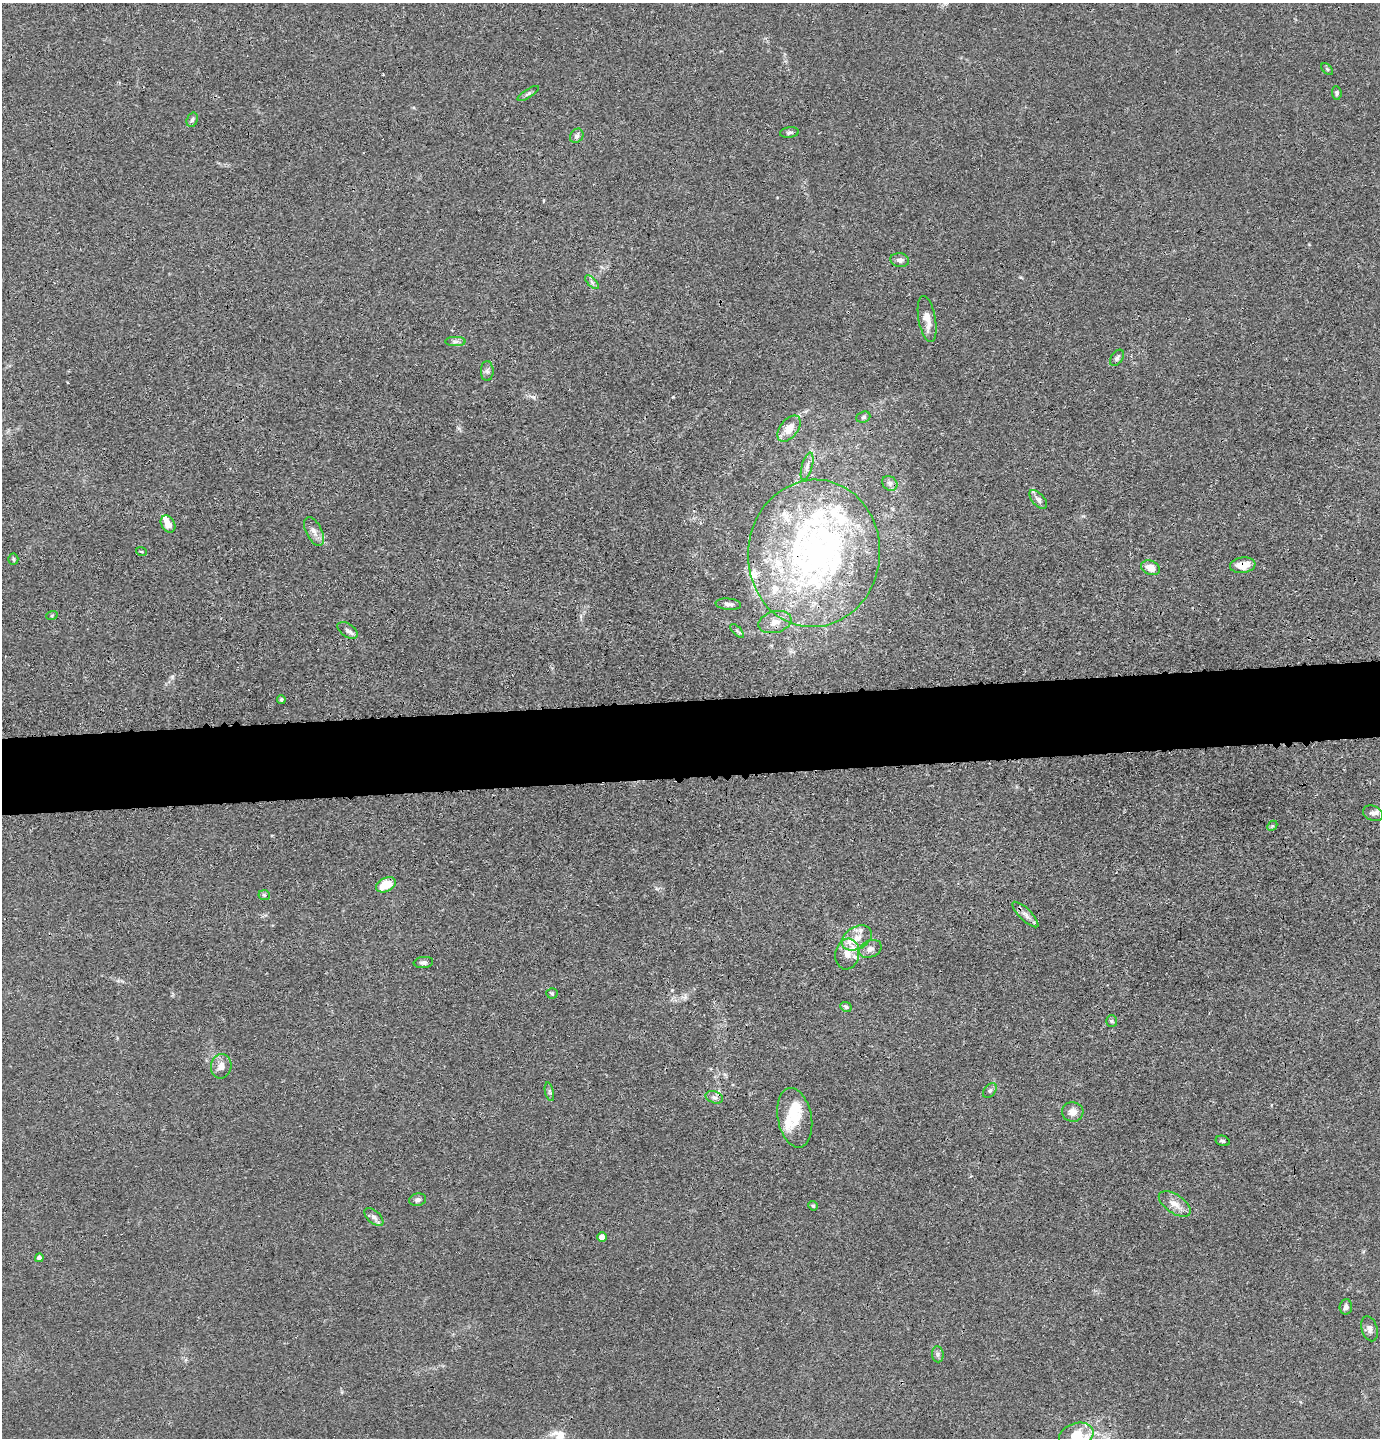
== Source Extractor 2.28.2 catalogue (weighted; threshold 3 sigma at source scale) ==
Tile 5 of 3 x 3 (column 2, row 2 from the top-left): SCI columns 1475-2852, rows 1459-2894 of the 4327 x 4353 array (HDU 1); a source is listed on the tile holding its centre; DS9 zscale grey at full resolution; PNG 1382 x 1440 px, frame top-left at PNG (2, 3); each listed source drawn as its Kron ellipse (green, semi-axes under 4 px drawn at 4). Shown black and unused: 5% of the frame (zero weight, under 3 of 4 exposures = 3% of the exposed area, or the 3 px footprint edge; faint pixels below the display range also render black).
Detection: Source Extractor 2.28.2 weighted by HDU 2 'WHT'; one run over the whole footprint, this tile lists its part. Background 0.0142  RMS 0.0028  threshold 0.0124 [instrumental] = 3 sigma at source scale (4.5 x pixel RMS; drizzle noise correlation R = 1.50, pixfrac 1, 0.05/0.05 arcsec/px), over >= 5 px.
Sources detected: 77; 2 inside a brighter object's white glare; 1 cosmic-ray / hot-pixel residue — neither listed nor drawn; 15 inside a brighter listed object's ellipse — not listed separately; the other 59 listed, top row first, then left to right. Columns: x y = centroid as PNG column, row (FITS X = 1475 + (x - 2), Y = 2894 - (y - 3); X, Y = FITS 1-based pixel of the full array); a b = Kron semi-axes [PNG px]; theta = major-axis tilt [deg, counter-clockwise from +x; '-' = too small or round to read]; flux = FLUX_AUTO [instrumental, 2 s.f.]
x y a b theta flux
1327 69 7 4 -45 0.4
1337 93 7 5 -83 0.53
528 94 12 4 33 0.68
192 120 7 5 72 0.63
789 132 9 5 7 0.67
577 136 7 6 - 0.83
900 260 9 7 -8 1
592 282 9 3 -45 0.62
927 319 23 8 -80 3.3
455 342 10 4 0 0.75
1117 358 9 5 53 0.77
487 371 10 6 90 0.84
863 417 7 5 22 0.56
789 429 15 9 52 4
807 466 14 5 74 1.4
890 483 8 6 -42 1
1038 499 11 6 -49 1.2
168 524 9 6 -56 2.2
314 531 15 8 -64 1.8
141 551 5 3 - 0.25
814 553 74 66 84 86
13 559 5 5 - 0.39
1243 565 13 7 8 4
1151 568 10 7 -24 2.6
728 604 13 5 -5 1.1
52 615 6 3 20 0.31
775 622 17 10 15 3.1
348 630 11 6 -35 1.1
737 631 8 3 -45 0.5
281 699 4 3 - 0.36
1373 813 10 7 -22 1.1
1272 826 6 4 44 0.35
386 885 10 7 26 6.1
264 895 6 5 - 0.53
1025 914 17 5 -44 1.6
857 938 16 11 29 3.7
870 949 12 8 25 1.3
847 954 15 12 80 3.8
423 962 10 5 7 0.95
552 993 5 5 - 0.39
846 1007 6 5 - 0.49
1112 1021 6 5 - 0.5
221 1066 12 10 79 2.3
990 1091 8 5 50 0.66
549 1092 9 4 -76 0.52
714 1097 9 5 -18 0.91
1073 1112 11 9 -11 1.9
795 1118 30 17 -79 7.7
1223 1141 7 5 -15 0.48
418 1200 8 6 12 0.84
1175 1204 18 9 -34 2.7
813 1206 5 4 - 0.39
374 1217 11 6 -41 1.2
602 1237 5 4 - 2.6
39 1258 4 4 - 1.2
1346 1307 7 6 - 0.97
1369 1329 13 7 -73 1.3
938 1354 8 5 -84 0.76
1076 1435 18 12 18 6.2
Overlapping masked pixels (flux is a lower limit): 2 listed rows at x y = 814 553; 1243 565
Isophote crosses this tile's border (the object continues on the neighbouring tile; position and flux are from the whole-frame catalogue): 1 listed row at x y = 1076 1435